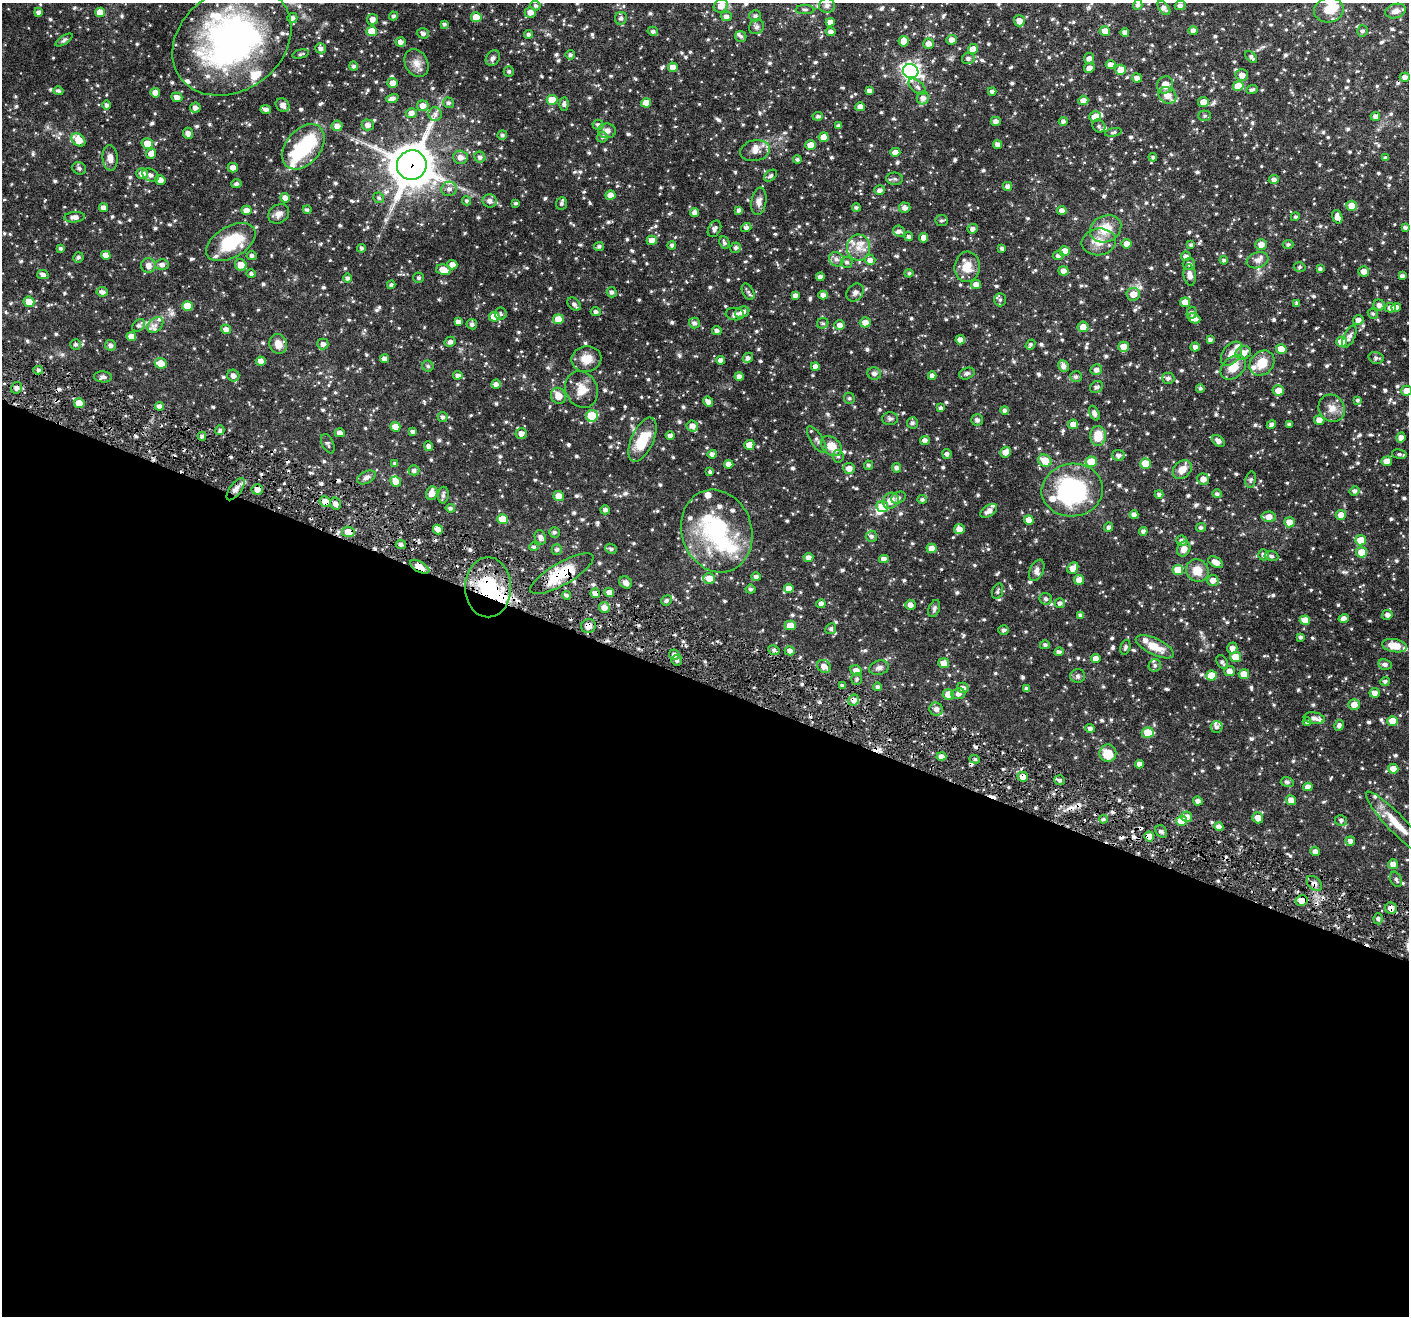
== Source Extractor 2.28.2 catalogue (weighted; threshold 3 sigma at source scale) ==
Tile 14 of 4 x 4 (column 2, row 4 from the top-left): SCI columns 1410-2816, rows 276-1589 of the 5631 x 5670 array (HDU 1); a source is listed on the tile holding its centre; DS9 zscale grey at full resolution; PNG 1411 x 1318 px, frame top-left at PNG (2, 3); each listed source drawn as its Kron ellipse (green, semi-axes under 4 px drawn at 4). Shown black and unused: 48% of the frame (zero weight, under 4 of 8 exposures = <1% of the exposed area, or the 3 px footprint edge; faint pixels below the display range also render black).
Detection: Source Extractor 2.28.2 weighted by HDU 2 'WHT'; one run over the whole footprint, this tile lists its part. Background 0.0624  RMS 0.0031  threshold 0.0126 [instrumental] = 3 sigma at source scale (4.09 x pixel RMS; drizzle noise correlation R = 1.36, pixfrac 0.8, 0.05/0.05 arcsec/px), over >= 5 px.
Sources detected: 1000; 3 inside a brighter object's white glare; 19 cosmic-ray / hot-pixel residue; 1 long thin detection or spike segment (spike, bleed or trail) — neither listed nor drawn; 43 inside a brighter listed object's ellipse — not listed separately; of the other 934, all 500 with FLUX_AUTO >= 0.506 (the completeness limit of this list) listed and drawn (434 fainter detections not listed), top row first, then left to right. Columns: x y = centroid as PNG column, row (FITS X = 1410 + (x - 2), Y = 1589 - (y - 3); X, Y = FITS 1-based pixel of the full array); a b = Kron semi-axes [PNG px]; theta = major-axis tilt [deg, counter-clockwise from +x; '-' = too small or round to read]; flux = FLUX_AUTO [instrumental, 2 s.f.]
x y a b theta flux
827 5 8 7 - 0.93
1138 5 5 4 - 0.73
1180 5 5 4 - 0.77
535 6 5 5 - 0.58
721 6 7 6 - 2.2
1164 8 8 5 -51 0.93
805 10 9 4 -1 0.55
1329 10 15 12 11 4
1395 11 11 7 14 1.3
38 12 4 4 - 0.73
100 12 5 5 - 2.9
530 12 5 5 - 1.7
393 16 4 4 - 0.56
726 16 5 5 - 1
755 16 6 5 - 0.68
476 17 5 5 - 3.5
292 18 5 5 - 1.1
621 18 6 6 - 0.72
372 19 5 5 - 1.3
1019 21 6 5 - 1.7
830 22 4 4 - 1.5
444 24 4 4 - 0.53
756 27 8 7 - 0.74
1193 30 4 4 - 1.1
372 31 5 5 - 4.3
653 31 5 4 - 0.73
1105 31 5 5 - 2.3
1362 31 5 5 - 0.63
831 32 5 4 - 0.92
1125 32 4 4 - 1.2
423 33 6 5 - 0.68
529 34 4 4 - 0.68
741 36 5 5 - 0.61
64 40 10 4 32 0.55
951 40 5 5 - 1.4
232 41 63 50 35 85
904 41 5 5 - 2.1
400 42 5 4 - 1.2
928 44 5 5 - 1.4
321 48 5 5 - 0.94
973 49 5 5 - 2.5
300 54 8 4 14 0.51
570 55 5 4 - 0.64
1251 57 7 4 -43 0.63
493 58 8 6 56 0.91
968 58 6 5 - 0.78
1089 58 5 5 - 1.2
416 63 15 11 -61 2.2
1110 65 5 4 - 1.5
353 66 4 4 - 0.61
673 67 5 4 - 1.7
1089 68 5 4 - 1.2
1121 70 5 5 - 3.6
509 71 5 5 - 0.55
911 71 8 7 - 100
1242 75 6 6 - 1.5
1405 77 5 4 - 1.1
1137 78 5 4 - 1.2
393 83 5 5 - 1.9
1165 85 9 8 - 2.7
1238 86 5 5 - 4.5
917 87 10 5 -42 0.9
1252 90 6 4 24 0.58
58 91 5 4 - 0.62
869 91 4 4 - 0.92
992 91 4 3 - 0.71
155 93 5 4 - 1.8
1167 95 9 7 -33 2.1
177 97 5 4 - 1.4
392 98 6 4 19 1
923 98 6 6 - 1.3
552 100 5 5 - 5.4
1083 100 5 4 - 1.6
1203 102 5 5 - 2.3
448 103 5 5 - 0.62
646 103 5 4 - 2.5
564 104 7 4 87 0.68
106 105 4 4 - 0.72
283 105 7 6 - 1.3
423 106 6 5 - 1.9
860 107 4 4 - 1.4
195 108 5 5 - 1
266 109 5 4 - 0.97
411 113 6 5 - 1.4
435 114 7 7 - 0.88
818 116 5 4 - 0.54
1205 116 6 5 - 0.54
1375 116 5 4 - 1
1095 117 6 5 - 2.8
996 121 5 4 - 1.1
1063 121 4 4 - 0.66
368 125 6 5 - 1.3
598 125 5 5 - 0.67
337 126 6 5 - 1.4
839 126 4 3 - 0.76
1099 126 7 6 - 0.63
607 131 9 7 0 1.3
1113 132 8 4 11 0.51
188 133 5 5 - 1.1
502 135 5 4 - 0.55
602 137 5 5 - 0.55
824 137 5 5 - 2.6
78 140 8 5 -38 4.1
147 143 5 5 - 3.1
811 145 5 5 - 2.8
998 145 4 4 - 0.96
303 147 26 17 51 15
755 151 15 10 10 2
895 152 5 4 - 1.8
151 154 5 5 - 1.5
460 157 7 6 - 1.5
480 157 6 5 - 0.81
1153 157 4 3 - 0.52
110 158 13 7 -85 1.6
1385 158 4 4 - 0.51
797 159 4 4 - 0.55
412 165 15 14 - 670
79 168 7 6 - 0.67
233 168 5 5 - 1.6
142 173 6 5 - 1.9
151 175 8 6 -29 0.92
771 176 7 5 37 0.59
895 179 8 6 -1 0.73
160 180 5 4 - 1.5
1274 180 5 4 - 0.91
236 184 5 4 - 0.65
1007 186 4 4 - 0.95
449 189 7 7 - 1.2
880 190 5 4 - 0.93
610 195 5 4 - 1.8
285 198 5 4 - 1.5
379 198 5 5 - 0.54
467 201 4 4 - 0.53
490 201 7 6 - 1.1
759 201 14 7 81 1.4
516 203 3 3 - 0.51
561 204 6 5 - 0.67
1352 206 5 5 - 3.4
856 207 4 4 - 0.62
103 208 4 4 - 1.3
905 208 6 5 - 1.2
247 210 5 4 - 2.1
307 210 4 3 - 0.55
739 210 4 4 - 0.71
1062 211 5 4 - 1.1
694 213 4 4 - 0.98
279 214 11 9 36 1.6
74 217 10 5 3 1.5
1295 217 4 4 - 0.52
1337 217 7 5 -71 1.6
941 220 6 5 - 0.52
746 227 5 4 - 0.77
1405 227 4 3 - 0.65
714 229 9 6 62 0.93
973 229 5 4 - 0.92
1106 229 16 13 25 5
899 231 6 5 - 0.88
909 236 4 4 - 0.64
924 238 5 4 - 1.8
652 240 5 4 - 2.3
231 242 27 15 30 13
724 242 6 5 - 0.59
1099 242 17 13 8 3.4
1127 244 5 5 - 1.7
1261 244 6 5 - 1.9
1288 244 5 4 - 0.56
672 245 4 4 - 0.59
1191 245 4 4 - 0.54
599 246 5 4 - 0.66
60 248 4 4 - 0.55
361 248 4 4 - 0.52
736 248 5 5 - 0.68
858 248 13 11 -88 3
1002 248 4 3 - 0.59
1065 251 5 5 - 3
106 255 5 4 - 2.1
252 255 5 4 - 0.68
1058 256 5 4 - 0.79
1186 256 5 4 - 0.84
78 257 5 5 - 0.61
836 259 8 6 -37 1
870 260 5 5 - 1.2
1224 260 4 3 - 0.57
1257 260 11 7 18 1.5
847 262 6 5 - 0.56
1189 264 6 6 - 0.9
148 265 7 7 - 1.6
162 265 6 5 - 1
241 265 6 5 - 2.6
452 265 5 4 - 1.5
967 267 15 12 84 3.8
1300 267 6 5 - 0.58
1320 269 4 3 - 0.53
443 270 7 5 -13 2.8
1063 271 5 4 - 1.3
1364 271 5 5 - 1.7
909 273 4 4 - 0.52
251 274 5 4 - 0.7
43 275 6 4 -13 1
1190 275 11 6 -81 1.3
1402 276 4 4 - 0.81
820 277 4 4 - 1
348 278 4 4 - 0.77
418 278 5 5 - 0.54
976 284 5 4 - 1.5
391 285 4 4 - 0.64
102 292 6 4 -7 1
612 292 5 5 - 0.74
748 292 9 5 -61 0.6
855 292 10 7 48 1.1
1133 294 6 6 - 2.6
795 295 4 4 - 0.92
823 295 5 4 - 1.2
1000 300 6 5 - 0.6
29 302 5 5 - 3.2
1185 302 5 5 - 2
1297 303 4 4 - 0.64
574 304 8 5 -44 0.91
1379 305 5 5 - 1.2
187 306 5 5 - 4.7
1396 307 5 4 - 1.8
1390 308 5 4 - 1.2
596 312 5 4 - 0.77
742 312 7 5 22 1.2
1192 313 6 5 - 0.67
501 314 6 6 - 0.53
735 314 9 6 -4 1
1373 314 5 4 - 0.53
494 317 5 5 - 3.5
1194 318 6 4 -23 1.9
558 319 5 5 - 3.8
1358 320 5 5 - 1.3
458 322 4 4 - 1.2
865 322 5 5 - 2
694 323 5 5 - 0.85
823 323 6 5 - 0.55
472 324 5 5 - 0.77
139 325 7 5 43 0.71
155 325 9 6 45 1.2
840 325 5 5 - 1.3
1083 327 5 5 - 2
226 329 5 4 - 1.2
717 331 5 4 - 0.81
131 336 5 4 - 1.7
1349 337 12 5 64 1
960 340 5 4 - 1.5
1210 340 4 3 - 0.66
450 342 5 5 - 0.82
1342 342 5 5 - 4
76 344 5 5 - 0.59
278 344 10 8 -69 2.1
323 344 5 5 - 1
110 345 5 5 - 0.88
1030 345 5 4 - 0.52
1124 347 5 5 - 3
1195 347 4 4 - 0.9
1281 349 5 5 - 4.3
1243 353 8 6 27 2.6
1232 354 13 8 54 2.4
748 358 5 5 - 0.77
1376 358 8 5 -14 0.7
384 359 4 4 - 1.1
586 359 15 13 12 3.4
721 360 4 4 - 1.2
261 361 5 4 - 1.3
161 363 6 5 - 3.3
1262 363 14 11 46 4.4
428 366 5 5 - 0.52
1063 366 6 5 - 1
815 367 4 4 - 1.4
1233 367 14 10 43 3.6
38 370 5 4 - 0.54
1096 370 6 5 - 1.1
967 373 8 5 20 0.83
874 374 7 6 - 1.1
458 375 5 4 - 0.94
233 376 6 6 - 1.2
739 376 4 4 - 1.2
932 376 4 4 - 1.1
103 377 9 5 -4 0.9
1076 377 6 5 - 0.69
1168 378 6 5 - 0.83
496 384 5 4 - 1.1
1096 387 7 5 31 0.78
17 388 6 5 - 0.94
1200 388 4 4 - 0.52
581 390 19 16 -66 3.5
1278 390 6 5 - 2.4
1406 391 5 5 - 1.9
558 396 8 7 - 2.3
849 398 6 5 - 0.6
1358 400 4 4 - 0.53
708 402 5 4 - 1.1
79 403 5 5 - 3.5
159 406 4 4 - 1.2
941 408 4 4 - 0.55
1332 408 14 12 -55 2.4
1005 410 4 4 - 0.85
1094 413 8 4 -63 1.1
592 416 6 5 - 8.2
443 417 5 5 - 0.67
890 419 8 6 2 0.64
977 420 6 5 - 0.73
1319 420 5 4 - 1.7
912 423 6 5 - 0.66
1073 424 5 5 - 1.9
1289 424 4 3 - 0.52
1271 425 5 3 - 0.84
692 426 6 5 - 1.4
395 427 5 4 - 2.5
220 430 5 4 - 0.61
413 432 4 3 - 0.67
340 433 5 4 - 1.2
521 433 6 5 - 1.3
202 436 4 3 - 0.61
670 436 4 4 - 1
1098 436 10 8 89 4.6
1401 437 5 4 - 1.4
642 440 23 11 66 7.8
817 440 15 6 -58 1.1
925 440 5 4 - 1.1
1218 441 7 5 -38 1.1
328 444 10 6 -65 0.62
749 445 5 4 - 2.4
429 446 5 4 - 0.94
831 446 12 8 -41 4.3
1006 452 6 5 - 1.8
712 454 4 4 - 0.98
947 454 5 4 - 0.82
1399 454 7 5 -9 0.52
1118 455 6 5 - 0.95
838 456 6 5 - 0.55
1045 461 7 5 -33 3.8
1387 461 5 4 - 1.8
1091 462 5 5 - 5
395 464 4 3 - 0.59
729 464 4 4 - 1.7
1146 464 5 5 - 4.6
868 465 5 4 - 0.55
849 468 6 5 - 1.7
896 468 5 4 - 0.82
1182 469 11 8 44 2.4
414 470 5 5 - 0.64
710 472 4 4 - 0.55
366 477 10 6 27 1.1
1203 479 6 5 - 1.5
1251 480 8 5 79 0.54
396 481 5 5 - 2
236 489 13 6 53 1.6
257 489 5 5 - 1.6
1072 490 31 26 8 34
1354 491 5 4 - 0.76
432 493 7 5 71 2.2
1159 494 4 4 - 0.69
1217 494 5 4 - 0.63
443 495 8 5 85 0.78
559 496 5 5 - 2.2
898 498 7 5 26 0.71
922 499 5 4 - 0.51
325 501 6 5 - 2.4
891 501 8 7 - 2.6
336 503 6 5 - 1.1
882 507 6 5 - 5.2
450 508 5 4 - 0.56
605 510 5 4 - 0.75
989 511 9 5 35 1.5
1134 515 4 4 - 1
1341 515 5 5 - 1.9
1269 517 7 5 3 2.1
502 519 5 5 - 4.4
1029 520 5 4 - 2.1
1289 522 5 5 - 2.3
1109 527 4 4 - 0.71
1201 528 5 4 - 0.59
959 529 5 5 - 1.7
438 530 5 4 - 1.6
717 531 42 35 -72 26
1143 531 4 4 - 0.78
348 532 6 5 - 3
554 532 5 5 - 0.55
871 536 6 5 - 0.67
540 537 7 5 -70 0.99
1361 540 5 5 - 4.5
1182 541 5 5 - 0.94
401 544 5 5 - 0.76
534 547 5 4 - 0.51
931 548 5 4 - 2.3
611 549 6 5 - 0.58
1184 549 8 6 60 1.5
557 550 5 5 - 0.62
1361 552 5 5 - 3.9
1263 555 5 5 - 0.89
1271 556 7 5 -7 0.72
808 557 5 4 - 1.1
884 559 5 4 - 1.5
1216 562 8 5 -31 1.8
420 567 10 5 -28 2.5
1073 568 6 5 - 2
1037 570 11 6 64 1.2
1178 570 5 5 - 4.1
1197 570 12 11 - 3.4
562 574 36 11 30 8.8
756 577 5 4 - 0.69
709 578 6 5 - 2.5
1079 580 5 5 - 1.8
1213 580 5 5 - 1.6
626 583 7 5 -39 1.2
488 587 30 23 -90 16
750 589 5 4 - 0.53
789 589 5 4 - 2.4
998 591 8 5 72 0.56
609 592 5 4 - 1.6
595 593 5 4 - 1.3
566 595 4 4 - 0.71
1046 599 6 6 - 0.65
666 600 5 5 - 0.52
1060 603 5 5 - 0.75
821 604 5 4 - 1.3
910 605 5 5 - 1.1
604 607 5 5 - 1.8
934 609 9 5 69 0.61
1081 615 4 4 - 0.76
1387 615 5 5 - 1
1344 618 5 4 - 1
1305 620 5 4 - 3.3
790 625 5 5 - 2.7
588 626 7 7 - 1.7
831 629 5 5 - 0.57
1004 630 5 4 - 0.68
1301 637 4 4 - 0.63
1045 645 5 4 - 0.58
1394 646 12 6 -11 3.2
1125 647 7 5 75 0.52
1155 647 21 8 -25 4
1232 648 6 5 - 1.5
774 650 6 4 -27 0.6
790 651 5 4 - 1
1059 652 4 4 - 0.83
674 655 5 5 - 1.1
1236 657 5 5 - 3.3
1096 658 4 4 - 1.7
677 660 5 5 - 0.78
1222 662 8 5 -58 0.66
944 663 5 5 - 2.5
1385 664 7 5 -12 0.75
1155 665 6 6 - 0.64
824 666 7 6 - 1.7
879 668 10 7 15 0.91
856 670 6 5 - 1.8
1229 671 5 5 - 1.6
1244 674 5 5 - 3.3
1212 675 5 5 - 4.2
1078 676 7 6 - 0.71
857 679 6 5 - 0.54
1385 681 5 4 - 0.56
842 685 4 3 - 0.51
877 687 4 4 - 0.63
963 688 6 5 - 1.2
1027 689 4 4 - 0.84
1374 693 5 5 - 1.4
948 694 5 5 - 2.7
958 694 7 5 9 0.97
854 700 6 5 - 1.1
1354 705 6 5 - 2
936 709 7 6 - 1.3
1314 718 10 6 -8 1.1
1393 721 5 5 - 3.7
1307 722 4 4 - 0.6
1339 725 5 4 - 0.84
1217 727 6 5 - 0.71
1090 728 5 4 - 0.96
1148 733 6 5 - 5
1108 753 8 8 - 4.5
941 757 5 4 - 1.3
975 759 5 4 - 0.57
1140 764 4 4 - 1.3
1393 769 5 4 - 2.8
1023 777 5 5 - 2
1060 780 5 4 - 0.71
1287 782 6 5 - 0.63
1308 787 4 4 - 1.6
1291 800 5 5 - 1.9
1198 801 5 4 - 1
1187 817 5 5 - 1.6
1258 818 6 5 - 2
1103 819 4 4 - 0.52
1341 820 6 5 - 0.67
1181 821 5 5 - 6
1396 823 43 9 -46 5.2
1219 827 4 4 - 1.3
1161 831 7 5 -54 0.68
1149 836 5 5 - 2
1350 841 5 4 - 0.96
1315 851 5 4 - 1.2
1393 864 5 5 - 1.6
1396 879 8 5 -64 0.65
1314 884 9 6 -46 1
1301 900 6 5 - 2.3
1391 908 6 5 - 1.6
1378 919 5 4 - 0.53
Overlapping masked pixels (flux is a lower limit): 18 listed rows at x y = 412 165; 79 403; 257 489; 325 501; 438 530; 348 532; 420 567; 562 574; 488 587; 595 593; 588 626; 854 700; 1023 777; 1181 821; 1149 836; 1314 884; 1301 900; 1391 908
Isophote crosses this tile's border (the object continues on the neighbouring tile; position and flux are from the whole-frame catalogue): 3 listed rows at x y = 1329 10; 232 41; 1406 391